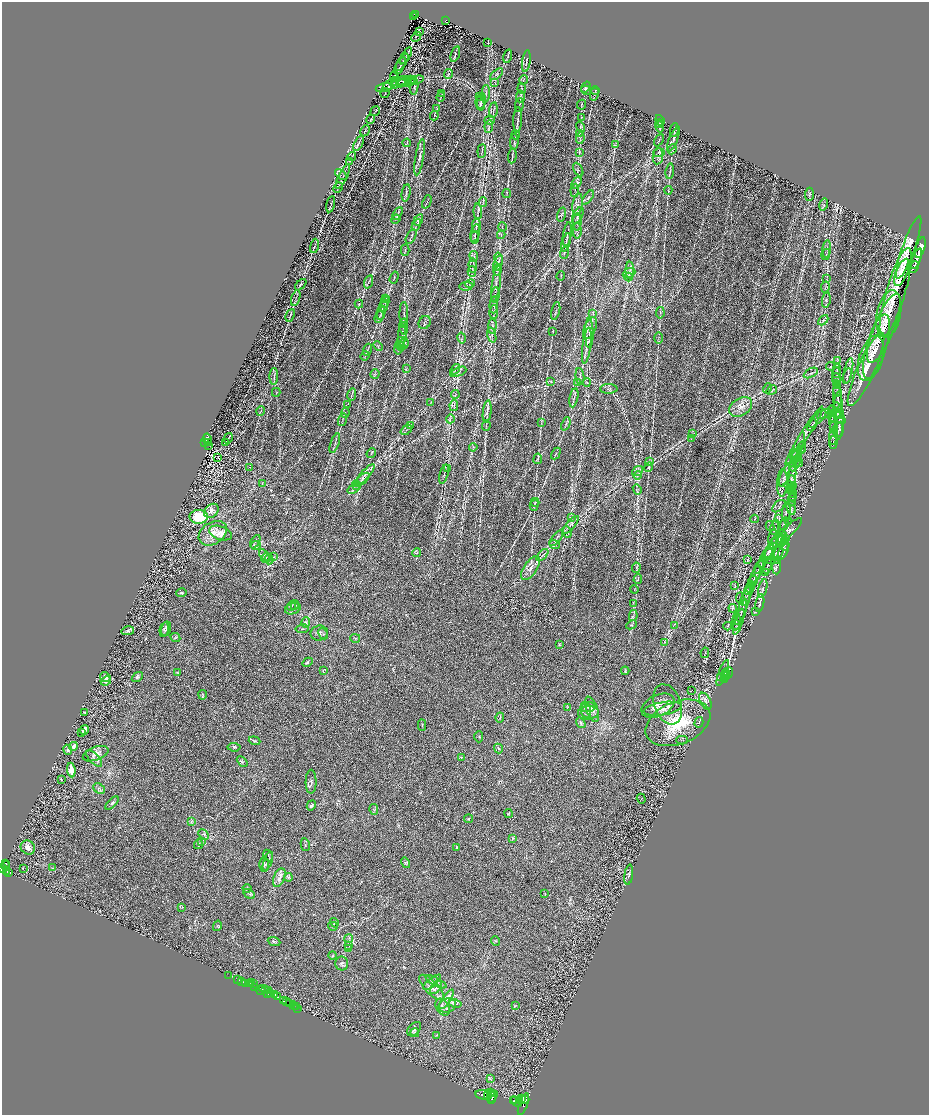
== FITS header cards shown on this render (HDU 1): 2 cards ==
NAXIS1  =                 1854
NAXIS2  =                 2225

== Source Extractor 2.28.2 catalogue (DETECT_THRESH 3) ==
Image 1854 x 2225 px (HDU 1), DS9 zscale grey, zoomed out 1/2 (1 PNG px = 2 x 2 image px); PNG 931 x 1117 px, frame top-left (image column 2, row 2225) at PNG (2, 2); each listed source drawn as its Kron ellipse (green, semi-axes under 4 px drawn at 4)
Background 0.524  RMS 0.024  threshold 0.0728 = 3 sigma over >= 5 px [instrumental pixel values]
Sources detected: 703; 62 cannot appear on this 1/2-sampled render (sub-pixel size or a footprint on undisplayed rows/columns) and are neither listed nor drawn; of the other 641, the 500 brightest by FLUX_AUTO listed and drawn (141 fainter detections omitted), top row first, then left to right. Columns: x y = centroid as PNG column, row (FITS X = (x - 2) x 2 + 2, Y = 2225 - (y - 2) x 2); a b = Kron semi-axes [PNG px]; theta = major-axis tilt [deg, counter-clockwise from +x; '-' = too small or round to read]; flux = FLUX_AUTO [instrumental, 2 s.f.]
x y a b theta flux
415 15 3 2 - 26
413 16 2 1 - 3.9
446 20 3 3 - 60
420 31 2 2 - 32
416 37 5 2 - 3.3
488 43 4 2 - 2.7
455 54 8 2 73 5.5
406 56 9 2 58 6.4
508 56 7 2 76 6.4
526 61 11 2 81 6.4
402 62 10 2 57 7.1
400 66 9 2 61 6.7
449 74 5 2 - 5.4
497 74 8 3 40 6.6
394 76 5 2 - 4.9
410 79 3 3 - 3.8
414 80 10 3 15 7.4
523 80 5 2 - 3.9
400 81 10 2 15 9.3
408 82 9 2 8 8
495 83 4 2 - 3
398 84 8 3 17 9.8
390 85 10 4 43 16
414 86 9 3 85 9.2
586 87 6 3 54 5.1
384 88 8 2 16 5.7
522 89 5 2 - 3.9
586 90 5 4 - 7.4
595 90 4 2 - 3.4
385 93 5 1 - 3.5
442 93 4 2 - 3.3
486 94 9 3 84 11
594 94 6 3 76 7.7
480 96 3 2 - 3.6
520 96 6 3 85 6.2
441 97 5 1 - 2.7
481 101 8 4 78 14
480 104 7 4 -75 10
519 105 7 2 83 6.5
581 105 5 2 - 2.8
437 109 3 2 - 3.3
493 110 8 1 81 6.1
375 111 5 2 - 4.1
434 116 5 2 - 4.2
581 117 4 3 - 5.2
371 119 5 2 - 3
490 120 5 3 - 9
518 120 13 2 87 13
660 120 6 3 -68 3.6
659 124 4 2 - 2.9
489 127 6 3 81 8.8
580 127 5 3 - 4.3
660 127 5 3 - 4.5
674 130 7 2 80 6.1
365 131 6 2 63 3.7
580 133 4 2 - 2.7
515 135 4 2 - 4.3
580 138 6 3 83 6.9
673 139 13 3 69 13
659 140 6 2 61 4.2
514 142 8 2 89 7.3
359 143 8 2 62 7.7
407 143 4 2 - 4.2
615 145 4 2 - 3.4
672 149 5 3 - 5.2
482 151 7 2 84 5.4
579 152 3 2 - 2.8
659 153 5 3 - 5.9
352 156 4 2 - 2.7
512 156 7 2 85 5.9
658 156 8 5 80 13
420 157 18 4 80 26
350 161 4 2 - 3.3
578 170 7 3 -64 7.5
670 171 8 2 84 5.7
341 174 6 2 -41 4.3
343 176 13 2 64 12
576 183 7 3 51 8.4
338 188 5 1 - 3
575 190 7 2 82 6
668 190 4 2 - 3
406 193 9 2 81 8.7
506 193 4 2 - 3.3
809 194 6 3 86 6.1
588 198 8 3 54 7
427 202 7 2 66 4.3
483 202 5 2 - 3.9
331 204 8 2 76 4.6
577 204 11 5 81 21
824 204 6 2 75 4.7
478 212 8 2 -88 7.7
398 214 7 3 58 7.7
562 214 7 3 75 6.3
578 215 9 4 62 16
396 219 5 3 - 5.2
418 220 6 4 57 8.1
577 222 8 3 88 11
416 225 6 3 60 7.2
476 225 7 3 86 9.2
502 227 5 2 - 3.5
577 231 8 3 90 9.6
475 233 9 2 76 8.5
567 234 12 1 81 7.6
501 235 4 3 - 5.7
411 237 8 2 61 7.2
475 237 6 2 84 4.2
566 242 9 3 72 10
314 246 7 1 77 4.1
909 247 33 6 70 76
920 248 10 4 73 25
827 249 9 2 85 6.8
405 250 5 3 - 5.7
564 253 6 2 72 5.4
826 255 5 2 - 5
474 256 5 3 - 6
499 259 6 2 -78 6.2
917 259 11 2 69 18
498 263 8 2 71 7.1
473 265 7 3 -87 9.3
914 267 6 1 65 9.8
497 270 5 3 - 6.6
630 270 8 4 -89 13
472 271 5 2 - 4.5
902 272 14 5 68 35
629 273 6 4 22 14
561 276 5 2 - 3.6
628 277 4 3 - 7.6
394 278 6 2 72 4.5
826 279 4 2 - 4.2
368 282 7 2 71 6.4
470 284 5 3 - 4.7
496 284 18 2 82 19
301 285 7 4 47 6.3
466 286 7 3 7 6.8
825 287 5 2 - 4.9
896 292 46 9 74 84
495 295 8 2 84 7.9
296 298 8 2 73 5.5
386 299 4 2 - 3
826 300 7 2 81 6.3
385 302 5 2 - 5.6
359 304 4 3 - 4.6
384 305 6 3 79 7.7
494 305 8 4 85 9.5
556 311 9 2 77 7.7
494 312 7 2 90 6
381 313 7 2 78 7.2
660 313 6 2 81 4.7
404 314 12 2 90 10
593 314 4 3 - 4.4
889 314 24 12 79 56
290 315 6 2 67 4.7
379 317 6 2 68 4.6
823 320 6 3 45 7.6
404 323 5 3 - 5.8
425 323 7 5 59 11
492 326 8 3 86 10
403 328 6 3 -75 6.8
590 328 11 6 67 24
884 328 37 10 68 76
553 331 4 1 - 2.6
589 333 15 3 -89 20
402 335 10 3 87 13
492 335 7 4 -73 13
462 338 5 3 - 7.1
658 338 5 1 - 3
401 343 6 2 -82 6.4
404 343 6 3 81 6.8
378 346 5 2 - 3.6
400 346 5 4 - 7.1
587 346 18 3 83 22
876 347 33 10 74 79
367 350 6 2 68 4.5
398 350 5 2 - 3.9
365 356 5 2 - 3.4
871 358 23 11 73 68
837 361 3 2 - 2.7
830 366 4 2 - 2.7
406 369 3 2 - 2.7
455 369 6 2 50 4.9
866 369 40 8 66 110
837 371 7 2 86 6.1
848 371 13 3 78 15
458 372 8 3 24 8.3
811 373 8 2 29 7.1
375 374 5 2 - 4.8
274 376 8 2 87 7.4
580 376 8 3 -83 9.7
837 376 9 2 88 6.2
847 376 8 2 74 8
551 381 4 2 - 3.4
837 381 8 3 -85 8.7
587 382 4 3 - 5.3
578 383 4 3 - 6
767 388 5 2 - 2.8
609 389 9 4 0 12
772 390 6 2 31 5.4
837 391 5 2 - 5.8
276 392 4 2 - 2.8
352 394 6 2 80 4.3
455 395 4 2 - 3.9
838 397 16 3 -87 18
574 398 9 2 79 8
431 402 3 2 - 3
348 404 3 2 - 3
454 405 5 2 - 4.5
838 405 13 3 86 17
741 407 12 8 34 39
838 410 9 4 -73 15
261 411 5 2 - 3.8
487 412 11 3 83 16
345 413 5 2 - 3.8
824 414 7 3 26 9.7
832 414 9 4 -84 9.1
839 416 9 5 -51 12
833 418 4 3 - 5.8
450 419 4 2 - 6.5
818 419 11 2 45 11
343 420 6 2 76 5.8
839 422 17 4 86 24
541 423 3 2 - 2.8
566 424 7 3 69 7.5
834 424 9 3 -86 10
410 425 3 2 - 2.8
486 425 5 2 - 4.5
812 425 6 2 54 6.8
834 428 6 3 87 8.3
839 429 8 4 84 9.8
406 430 6 2 40 4.6
693 434 3 3 - 3.8
804 435 34 3 58 33
834 436 9 3 81 9.6
228 438 5 2 - 4.4
207 439 5 3 - 460
691 439 3 3 - 3.7
225 442 2 1 - 51
833 442 6 2 85 4.7
204 443 4 2 - 710
208 443 2 1 - 84
335 443 10 2 71 11
208 445 2 2 - 220
799 446 14 3 71 21
473 447 4 2 - 3
802 447 6 2 82 4.6
801 449 4 2 - 3
371 453 5 2 - 3.6
556 454 6 1 62 3.8
794 455 6 3 -90 8.2
797 456 9 4 66 17
218 457 2 2 - 63
538 459 5 3 - 5.9
649 462 4 2 - 3.6
799 462 4 3 - 5.1
796 463 9 3 64 11
250 467 2 1 - 5.9
649 467 5 3 - 5.9
448 468 3 3 - 3.3
637 471 6 3 39 7.3
444 474 10 2 74 5.4
364 475 14 3 49 25
638 475 4 3 - 6.4
785 476 11 3 71 15
792 476 11 3 84 15
362 480 9 4 43 15
262 483 4 2 - 3.1
782 483 14 5 87 23
791 483 7 4 87 10
356 485 5 4 - 9.6
790 486 6 3 -5 5.3
791 488 4 2 - 2.6
354 489 7 3 35 10
637 489 5 4 - 6.9
790 490 4 2 - 3.5
793 494 4 3 - 6
793 497 3 2 - 2.8
792 500 5 2 - 5.5
535 502 4 3 - 4
534 505 5 3 - 5.7
779 506 8 4 40 11
791 508 7 4 -76 13
211 511 8 6 43 31
786 512 9 3 86 12
199 517 9 7 0 200
571 518 4 3 - 4.4
779 518 3 2 - 3.1
755 519 4 2 - 3.2
788 522 4 2 - 2.6
784 524 6 3 73 7.8
570 525 11 4 50 18
770 526 5 2 - 2.7
775 527 8 2 80 5
567 532 6 2 -66 6.3
213 533 15 11 33 61
221 533 12 6 -19 29
785 534 23 5 42 47
773 537 8 3 81 7.6
556 538 9 2 50 7
785 539 3 2 - 2.9
777 540 11 4 41 17
784 541 4 3 - 4.2
255 542 7 3 60 9.4
781 542 6 3 84 7.7
554 544 5 3 - 6.6
256 545 5 3 - 8.2
784 545 5 2 - 5.1
771 548 13 3 60 22
783 551 10 3 64 8.7
417 553 4 3 - 5.3
768 553 8 3 52 10
779 553 7 3 76 12
265 555 7 3 -45 6.8
542 555 7 2 47 6.9
769 556 8 3 86 7.4
274 557 3 2 - 3.1
266 558 4 3 - 5.5
269 559 5 3 - 5.6
747 559 4 2 - 2.9
764 559 17 3 60 18
777 560 4 3 - 4.7
761 565 3 3 - 3.4
767 566 9 3 83 8.4
776 567 7 4 89 11
531 568 14 6 56 32
636 568 5 2 - 4.6
758 570 15 3 63 16
766 572 4 2 - 3.4
756 575 10 2 68 9.5
638 579 5 1 - 3
753 581 6 2 72 4.8
735 585 4 2 - 2.7
750 587 5 2 - 6.3
763 588 10 3 77 13
634 589 4 2 - 2.8
749 590 4 2 - 4
181 593 5 3 - 5.8
747 596 10 2 69 7.4
740 598 5 2 - 3.5
633 603 3 3 - 3.4
760 603 9 3 80 9.3
744 604 18 2 72 12
295 605 5 4 - 5.4
292 606 5 3 - 6.1
293 608 8 5 22 14
733 608 4 2 - 3.5
741 612 14 2 71 12
755 612 3 2 - 3
633 615 5 3 - 5.9
736 621 9 2 85 7.7
306 622 5 4 - 7.6
739 622 13 2 72 13
631 625 6 2 24 3.3
674 625 4 2 - 3.2
728 626 4 2 - 3.3
164 629 7 4 78 9.1
166 629 7 5 75 13
302 629 6 2 8 3.6
128 631 6 4 12 11
319 633 8 7 - 18
323 634 6 3 -64 7.2
175 637 5 3 - 3.8
355 638 5 2 - 3.8
665 642 3 3 - 3.3
559 645 4 3 - 4.2
705 653 5 2 - 3.2
307 662 5 3 - 8.1
323 671 4 3 - 5.6
625 671 4 3 - 4.4
178 673 4 2 - 2.7
723 673 13 2 69 2200
725 673 5 2 - 2500
728 673 6 2 67 800
105 677 5 5 - 13
137 677 6 3 37 8.4
720 677 2 2 - 860
726 677 3 2 - 1500
725 679 2 2 - 1300
106 681 5 4 - 18
692 691 2 1 - 35
203 695 5 2 - 4
705 701 9 5 -62 21
668 704 21 13 -70 64
658 706 17 10 26 57
588 707 7 5 3 15
567 708 4 2 - 2.9
592 709 13 5 -71 25
663 709 19 6 9 39
586 710 7 5 -76 17
84 712 2 1 - 2.8
588 713 10 6 6 24
500 717 5 1 - 2.9
699 722 5 2 - 3.7
581 723 6 4 -55 7.8
678 723 34 21 22 230
422 725 6 3 -87 4.5
85 730 5 3 - 46
81 733 2 2 - 4.4
479 737 5 3 - 4.2
682 740 6 2 0 3.7
255 741 6 3 -20 4.7
73 746 4 3 - 26
234 747 6 4 -5 6.4
498 748 5 3 - 5.2
68 750 5 4 - 8.5
96 754 13 6 20 27
461 757 3 3 - 3.1
94 759 10 5 -47 17
242 762 6 3 -45 5.7
71 770 7 4 -83 51
61 779 3 2 - 2.6
311 782 12 5 89 14
99 789 6 4 -41 11
641 799 5 2 - 2.9
112 803 8 3 45 8
311 805 5 4 - 9
374 809 5 2 - 4.3
509 813 4 2 - 3
468 819 4 3 - 5.2
191 821 3 3 - 4.5
204 834 6 4 -46 11
512 838 3 3 - 3.9
202 842 3 2 - 3
198 844 5 1 - 3.1
305 845 6 2 -78 5
28 847 7 6 - 35
457 848 4 3 - 5.2
268 856 6 2 -63 3.7
268 861 10 3 70 9.7
5 863 2 1 - 41
405 863 5 3 - 6.6
264 864 7 5 89 12
6 866 5 3 - 500
52 868 3 3 - 3.5
2 869 3 2 - 700
23 869 2 1 - 47
6 871 2 2 - 170
9 873 4 2 - 130
629 875 10 3 82 9.9
288 877 4 2 - 5.1
279 878 10 5 68 23
247 889 4 4 - 5.8
249 894 6 2 -28 6.9
545 894 3 3 - 2.7
182 907 3 2 - 3.7
334 923 5 3 - 5.3
217 926 5 3 - 4.5
333 926 5 3 - 4.7
349 938 4 2 - 5
274 941 6 3 -21 6.9
495 941 5 3 - 5.5
349 946 4 1 - 2.7
349 949 4 2 - 2.6
333 955 4 3 - 3.4
342 963 7 6 - 12
228 975 3 1 - 31
238 979 2 2 - 140
241 981 2 1 - 580
251 982 2 1 - 19
432 982 11 4 39 15
436 982 11 3 -28 15
245 983 4 2 - 77
249 984 3 1 - 62
254 984 2 1 - 210
255 987 3 2 - 360
431 987 16 6 -46 33
436 987 8 4 53 16
262 989 2 2 - 380
261 990 5 1 - 130
266 990 3 1 - 30
269 991 2 1 - 260
267 993 2 1 - 270
271 994 3 2 - 370
274 994 3 2 - 660
277 997 4 2 - 770
446 999 11 4 55 21
284 1001 3 2 - 480
287 1001 3 1 - 570
289 1003 2 2 - 470
455 1003 6 3 -13 10
447 1005 9 7 22 29
515 1005 4 2 - 3
294 1006 4 2 - 29
296 1007 2 1 - 37
443 1007 9 6 -59 19
298 1008 2 1 - 40
414 1029 8 5 49 12
415 1033 4 4 - 6.8
436 1035 4 3 - 3.3
490 1079 4 2 - 4.7
490 1092 3 2 - 1400
492 1093 3 2 - 1300
484 1095 8 4 -9 7700
487 1096 3 1 - 1300
492 1097 6 3 48 2400
522 1098 2 2 - 1100
492 1099 2 2 - 1000
520 1100 3 2 - 1300
524 1100 5 2 - 2200
514 1101 3 2 - 2300
516 1101 6 4 -42 6100
523 1104 12 3 70 3200
At the frame edge (FLAGS 8, measured only in part): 1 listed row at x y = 2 869
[141 fainter detections neither listed nor drawn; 62 sub-pixel or undisplayed-footprint detections neither listed nor drawn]